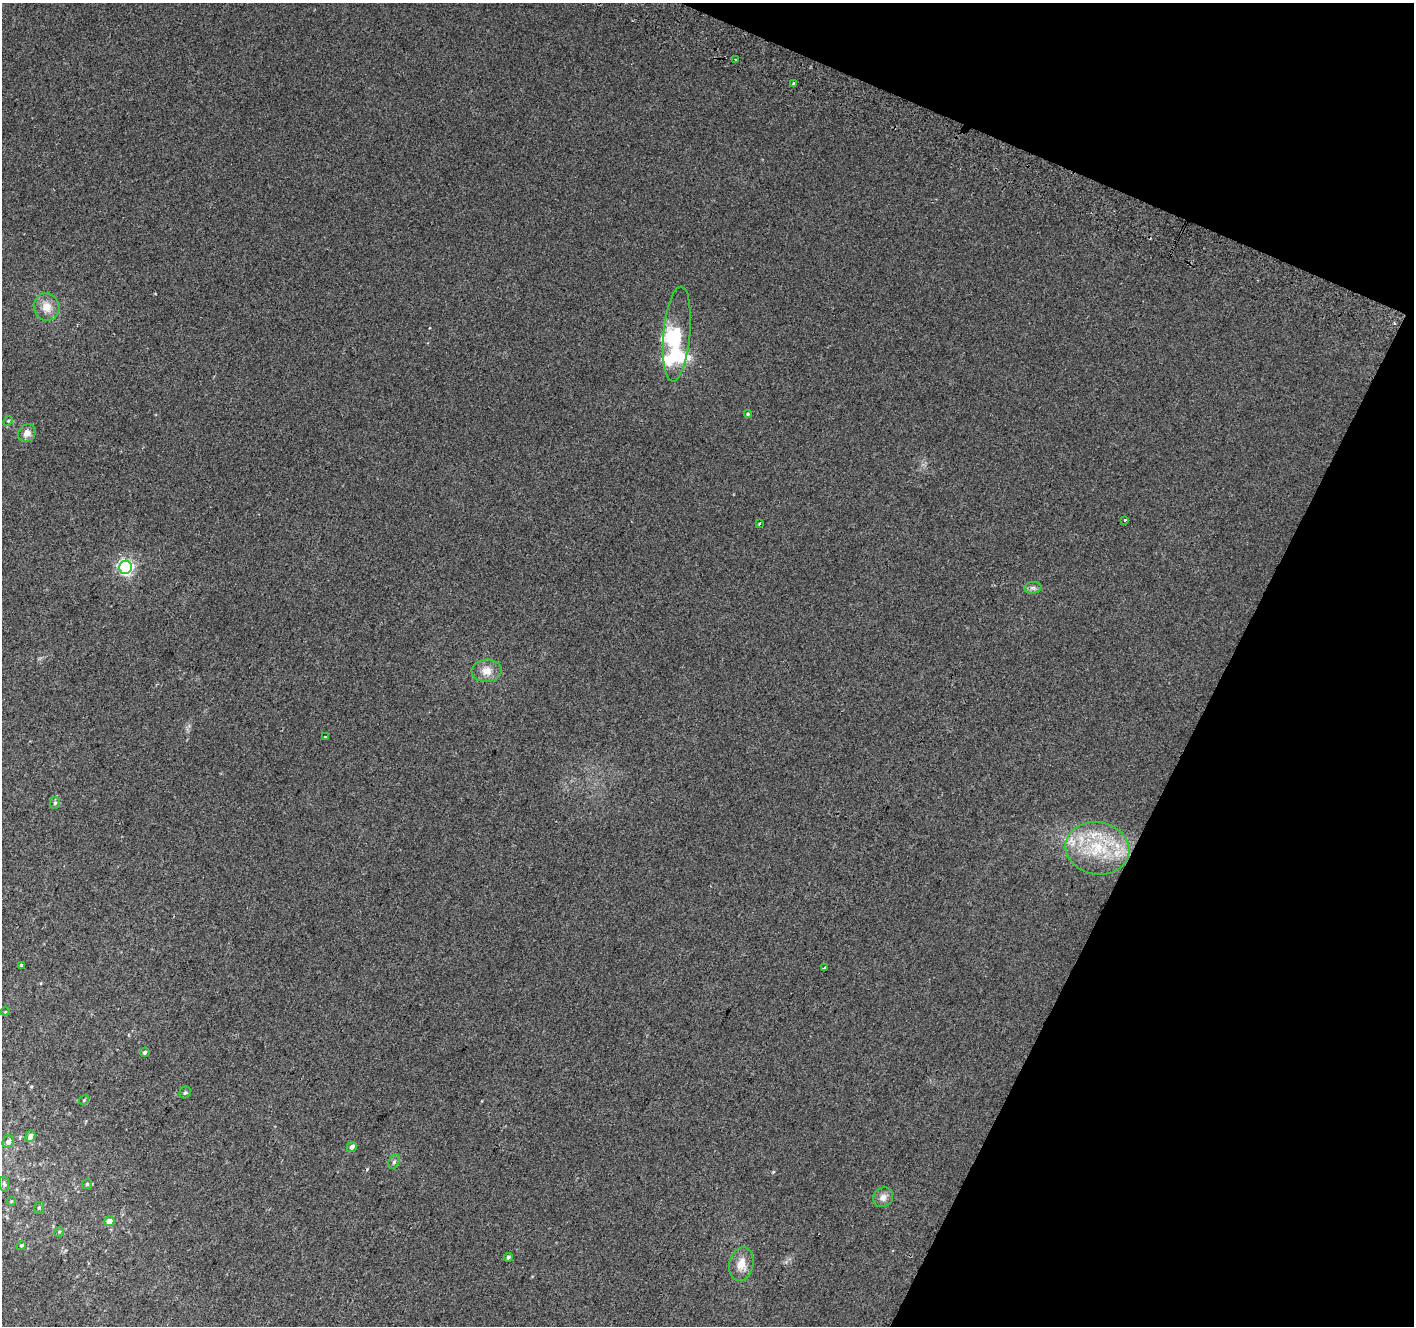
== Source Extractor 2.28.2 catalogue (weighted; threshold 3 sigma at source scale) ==
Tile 8 of 4 x 4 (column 4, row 2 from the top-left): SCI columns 4264-5675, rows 2958-4281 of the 5694 x 5850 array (HDU 1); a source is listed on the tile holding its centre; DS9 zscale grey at full resolution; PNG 1416 x 1328 px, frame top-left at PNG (2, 3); each listed source drawn as its Kron ellipse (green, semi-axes under 4 px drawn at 4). Shown black and unused: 21% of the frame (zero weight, under 2 of 3 exposures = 2% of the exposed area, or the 3 px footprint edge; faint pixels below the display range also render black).
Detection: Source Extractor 2.28.2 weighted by HDU 2 'WHT'; one run over the whole footprint, this tile lists its part. Background 0.0702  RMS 0.013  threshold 0.0594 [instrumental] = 3 sigma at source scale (4.5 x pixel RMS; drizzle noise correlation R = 1.50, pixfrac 1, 0.0396/0.0396 arcsec/px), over >= 5 px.
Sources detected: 40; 3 inside a brighter object's white glare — neither listed nor drawn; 2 inside a brighter listed object's ellipse — not listed separately; the other 35 listed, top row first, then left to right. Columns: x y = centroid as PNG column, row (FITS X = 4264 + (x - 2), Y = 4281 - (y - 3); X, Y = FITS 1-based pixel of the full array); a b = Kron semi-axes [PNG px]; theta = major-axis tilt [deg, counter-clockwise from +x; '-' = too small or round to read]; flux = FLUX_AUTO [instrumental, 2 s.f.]
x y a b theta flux
736 60 3 3 - 6.6
794 84 4 3 - 12
47 307 14 13 - 16
677 334 47 13 85 47
748 414 4 4 - 1.6
8 421 5 4 - 1.5
27 433 9 8 - 8.9
1125 520 3 3 - 4.5
759 523 3 2 - 1.4
126 567 6 6 - 320
1033 588 8 6 7 3.5
487 671 15 11 3 13
325 737 3 3 - 3.2
55 803 6 5 - 2.3
1097 848 32 26 -10 76
21 965 4 3 - 1.5
824 968 4 3 - 12
5 1012 4 3 - 0.92
145 1052 5 4 - 2.6
185 1093 6 5 - 2.2
84 1100 5 4 - 1.6
30 1136 6 5 - 5.8
8 1142 6 5 - 5.4
352 1147 5 4 - 5.5
394 1162 8 5 63 2.9
4 1184 8 5 -80 2.6
87 1184 5 5 - 2
883 1197 10 9 - 7.5
11 1201 4 4 - 1.2
39 1208 6 5 - 1.9
109 1221 5 4 - 12
59 1232 5 4 - 1.7
21 1245 5 3 - 1.8
508 1257 4 4 - 2.4
741 1264 17 12 77 15